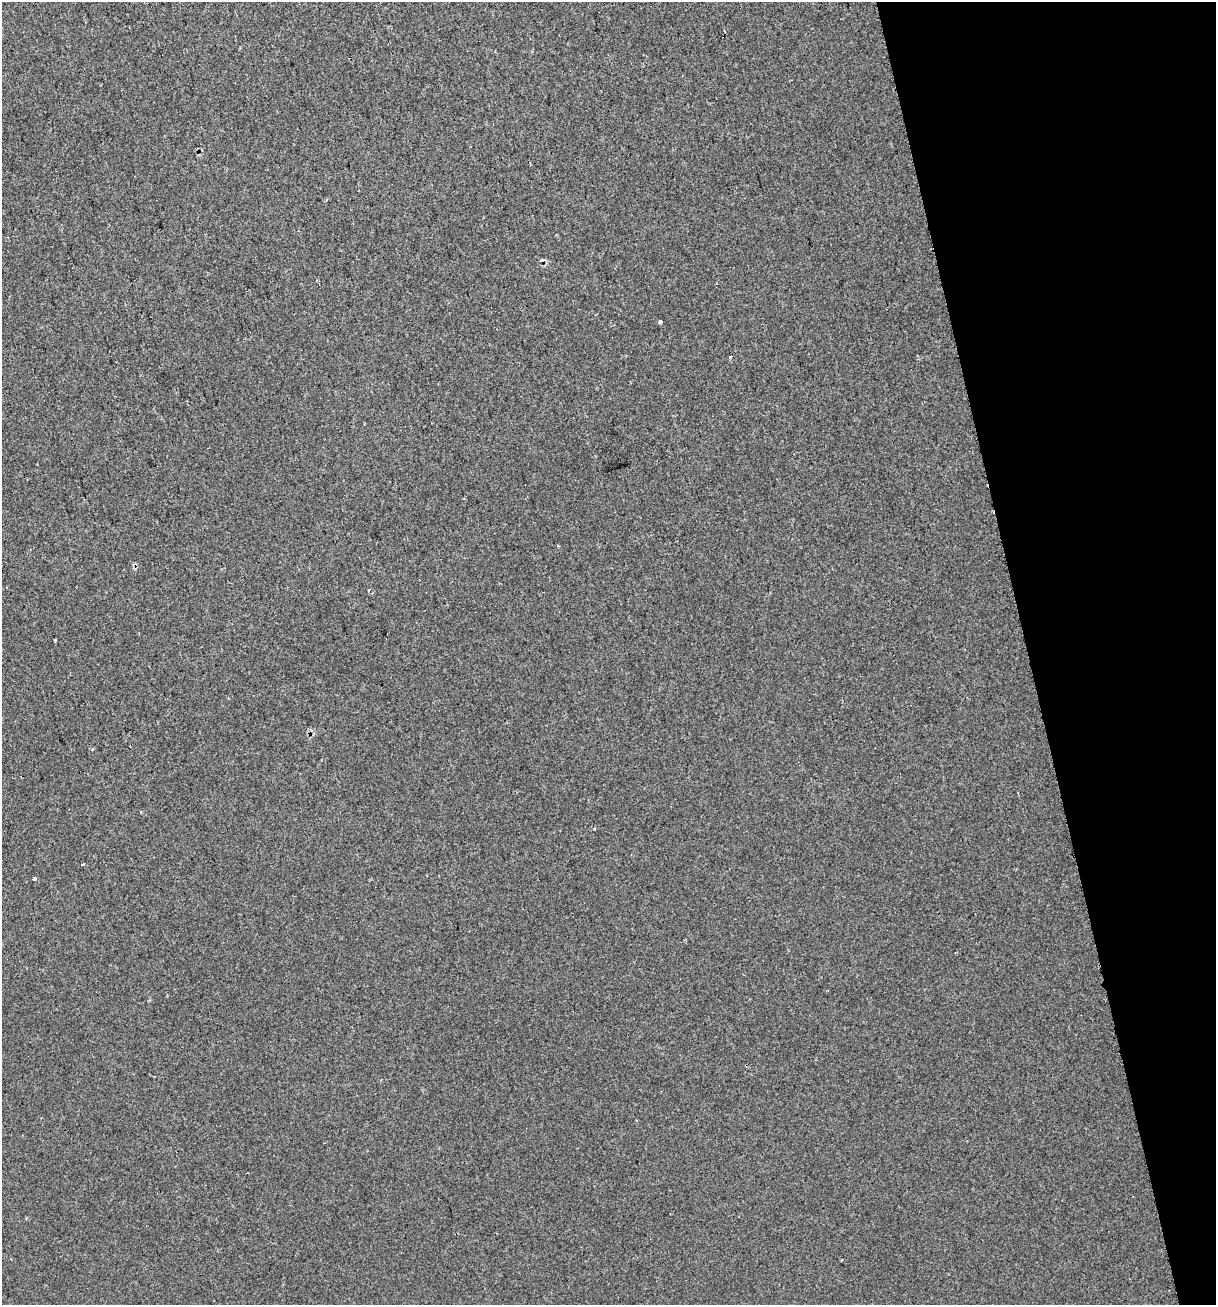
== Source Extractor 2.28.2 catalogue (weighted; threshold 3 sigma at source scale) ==
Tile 12 of 4 x 4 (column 4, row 3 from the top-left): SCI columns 3760-4973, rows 1358-2660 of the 5042 x 5323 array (HDU 1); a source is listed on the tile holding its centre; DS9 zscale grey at full resolution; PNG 1218 x 1307 px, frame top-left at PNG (2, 2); no overlay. Shown black and unused: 16% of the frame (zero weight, under 2 of 3 exposures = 4% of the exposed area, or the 3 px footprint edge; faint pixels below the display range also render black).
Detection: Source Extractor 2.28.2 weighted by HDU 2 'WHT'; one run over the whole footprint, this tile lists its part. Background 5.83e-04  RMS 0.0032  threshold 0.0145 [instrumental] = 3 sigma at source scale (4.5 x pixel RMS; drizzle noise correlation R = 1.50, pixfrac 1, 0.0396/0.0396 arcsec/px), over >= 5 px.
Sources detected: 9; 1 cosmic-ray / hot-pixel residue — not listed; the other 8 listed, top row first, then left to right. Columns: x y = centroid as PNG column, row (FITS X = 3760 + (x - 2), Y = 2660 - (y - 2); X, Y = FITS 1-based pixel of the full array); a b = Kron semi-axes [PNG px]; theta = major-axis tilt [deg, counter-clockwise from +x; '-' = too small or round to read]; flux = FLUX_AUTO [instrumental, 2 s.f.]
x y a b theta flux
660 322 4 4 - 2.3
730 357 3 3 - 0.57
55 640 4 2 - 0.26
92 749 4 3 - 1.2
141 812 4 3 - 0.26
594 829 2 2 - 0.24
82 864 4 3 - 0.92
34 879 3 3 - 1.7